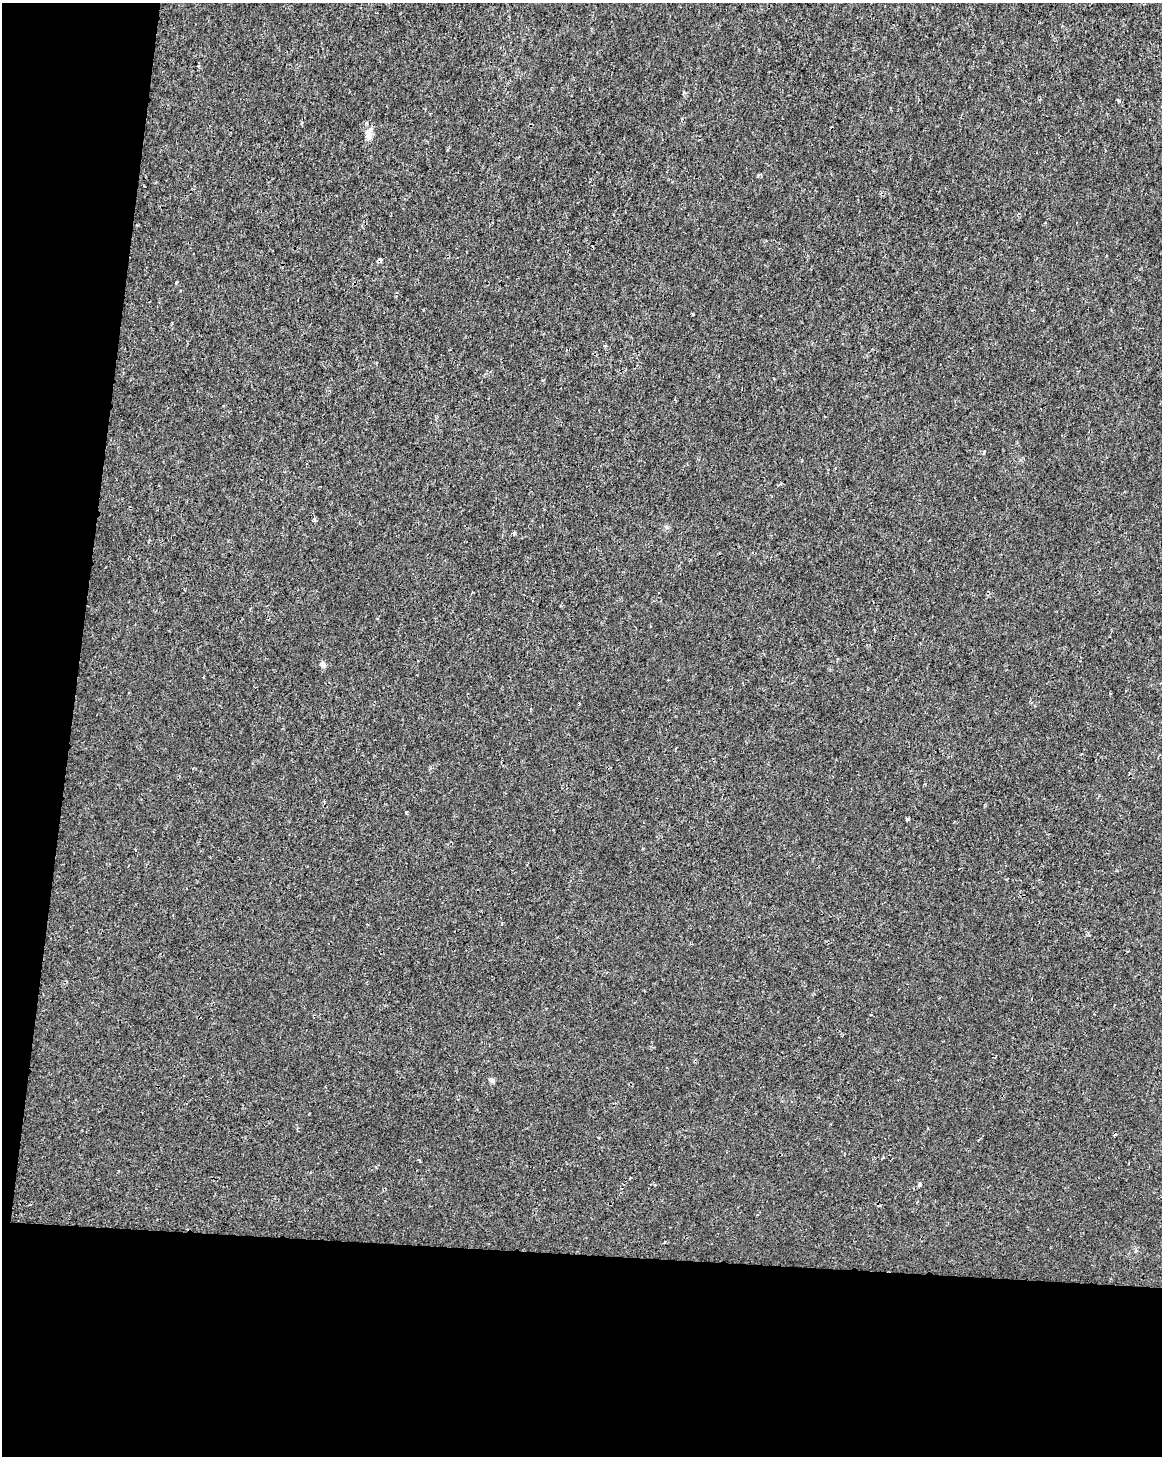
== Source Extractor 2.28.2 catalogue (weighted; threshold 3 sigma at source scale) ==
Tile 9 of 4 x 3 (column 1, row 3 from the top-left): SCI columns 7-1166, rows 284-1737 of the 4645 x 4872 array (HDU 1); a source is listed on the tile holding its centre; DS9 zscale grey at full resolution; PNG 1164 x 1458 px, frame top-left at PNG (2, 3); no overlay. Shown black and unused: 20% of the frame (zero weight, under 2 of 3 exposures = <1% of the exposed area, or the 3 px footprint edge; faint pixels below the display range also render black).
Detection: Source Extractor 2.28.2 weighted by HDU 2 'WHT'; one run over the whole footprint, this tile lists its part. Background 1.15e-04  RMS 0.002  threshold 0.00912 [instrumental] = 3 sigma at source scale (4.5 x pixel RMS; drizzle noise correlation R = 1.50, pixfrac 1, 0.0396/0.0396 arcsec/px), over >= 5 px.
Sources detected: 15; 2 cosmic-ray / hot-pixel residue — not listed; the other 13 listed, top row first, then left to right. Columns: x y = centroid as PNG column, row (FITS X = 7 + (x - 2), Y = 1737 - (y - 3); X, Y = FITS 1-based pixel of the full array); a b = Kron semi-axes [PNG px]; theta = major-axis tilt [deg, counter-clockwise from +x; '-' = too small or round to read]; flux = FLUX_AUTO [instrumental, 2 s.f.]
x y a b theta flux
1118 101 4 4 - 0.4
368 135 17 9 -83 1.7
380 260 4 3 - 0.99
176 283 3 3 - 0.41
693 314 3 2 - 0.19
605 346 4 4 - 0.24
984 451 5 3 - 0.21
315 520 4 4 - 0.41
514 533 3 3 - 0.51
323 665 8 7 - 0.76
907 819 3 3 - 0.48
492 1080 8 6 -47 0.48
919 1185 4 3 - 1.6
Overlapping masked pixels (flux is a lower limit): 1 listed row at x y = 380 260